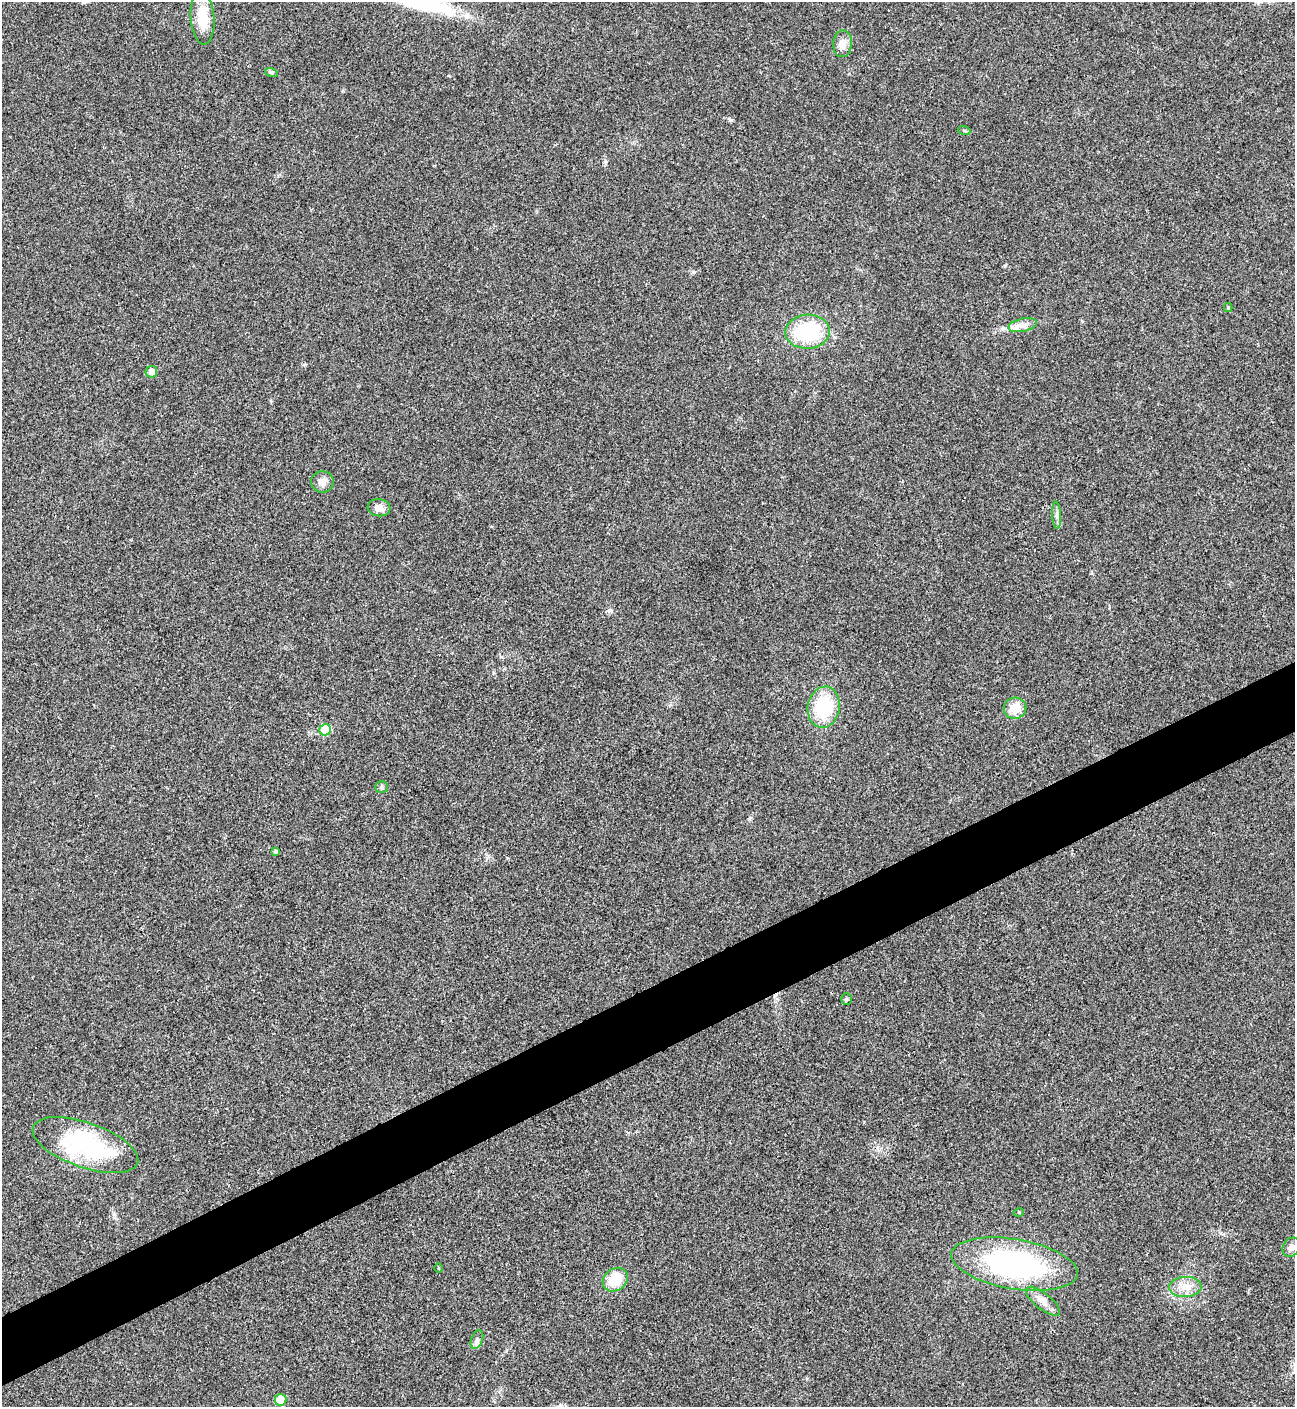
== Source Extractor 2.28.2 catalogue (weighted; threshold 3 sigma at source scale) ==
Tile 7 of 4 x 4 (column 3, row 2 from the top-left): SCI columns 2876-4168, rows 2815-4219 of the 5618 x 5630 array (HDU 1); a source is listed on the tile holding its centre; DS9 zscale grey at full resolution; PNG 1297 x 1409 px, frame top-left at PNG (2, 2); each listed source drawn as its Kron ellipse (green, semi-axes under 4 px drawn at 4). Shown black and unused: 5% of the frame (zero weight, under 3 of 4 exposures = <1% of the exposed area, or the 3 px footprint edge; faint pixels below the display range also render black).
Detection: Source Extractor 2.28.2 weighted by HDU 2 'WHT'; one run over the whole footprint, this tile lists its part. Background 0.0194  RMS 0.0056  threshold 0.025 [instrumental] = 3 sigma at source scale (4.5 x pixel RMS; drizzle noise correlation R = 1.50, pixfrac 1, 0.05/0.05 arcsec/px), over >= 5 px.
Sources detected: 27; all 27 listed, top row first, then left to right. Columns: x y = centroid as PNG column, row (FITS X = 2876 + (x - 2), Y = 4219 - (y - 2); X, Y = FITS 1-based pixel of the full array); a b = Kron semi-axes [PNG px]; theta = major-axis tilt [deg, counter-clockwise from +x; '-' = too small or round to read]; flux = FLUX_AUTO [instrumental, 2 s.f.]
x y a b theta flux
203 18 27 12 -86 15
843 44 13 9 86 4.7
271 72 6 4 -17 0.81
964 130 6 4 -19 0.77
1228 307 4 4 - 0.59
1023 325 14 6 12 3.8
808 332 22 17 4 38
151 372 6 5 - 3.6
322 482 11 10 - 3.5
379 508 11 8 -6 4.1
1057 515 13 4 -87 2.1
824 707 20 16 80 29
1015 708 11 10 - 8.7
325 730 6 5 - 18
382 787 6 5 - 1
275 851 4 3 - 1.1
846 999 5 5 - 0.91
85 1145 55 22 -19 61
1019 1212 5 3 - 0.51
1291 1247 10 8 59 2.6
1014 1264 64 25 -9 110
439 1268 5 3 - 0.51
615 1280 13 11 37 13
1185 1287 16 10 3 6.2
1043 1301 21 8 -39 4.8
477 1340 10 5 69 1.6
281 1400 6 6 - 9.9
Unlisted compact peaks at least as high as the median listed source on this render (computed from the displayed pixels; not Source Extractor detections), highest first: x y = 609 610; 731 120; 694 272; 749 819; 114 1214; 605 161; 305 364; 1005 266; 1082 321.